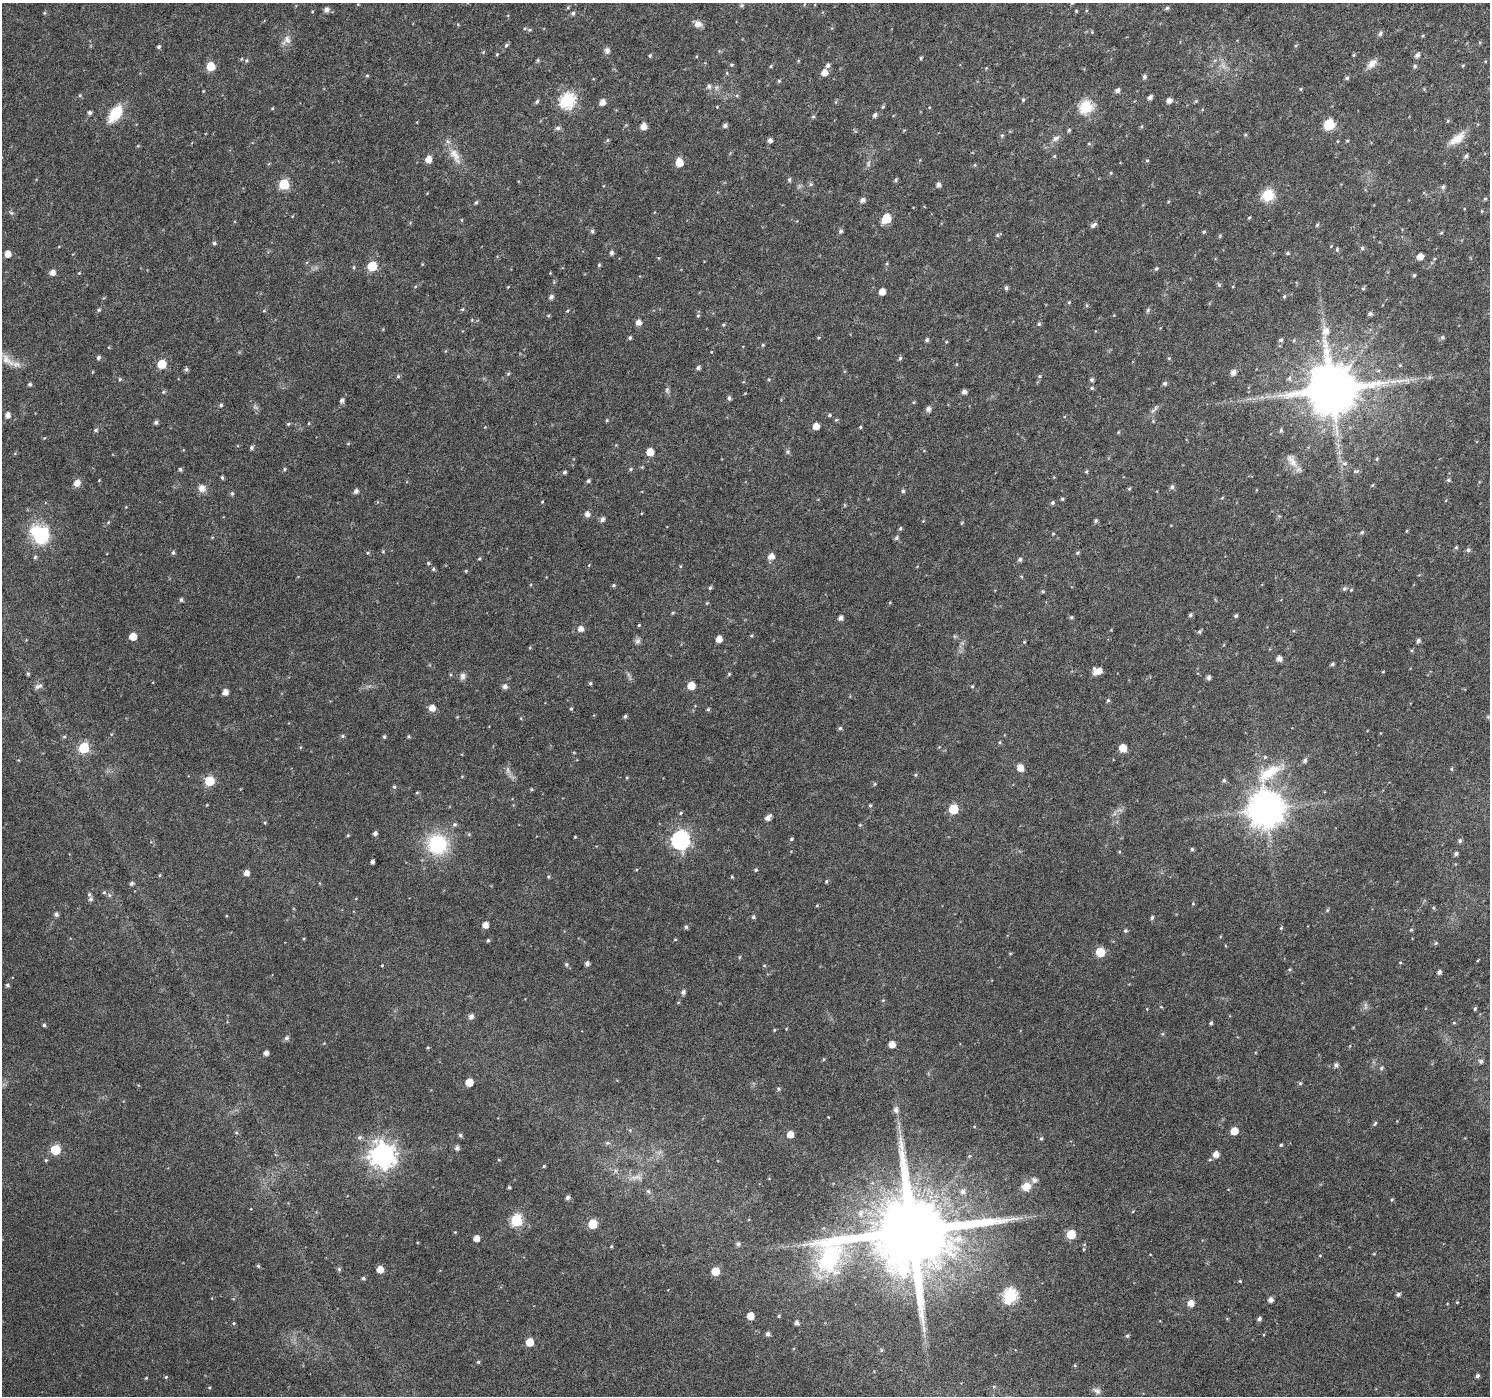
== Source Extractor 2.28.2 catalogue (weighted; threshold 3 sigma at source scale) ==
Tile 10 of 4 x 4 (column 2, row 3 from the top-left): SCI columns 1489-2976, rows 1576-2969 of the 5958 x 6004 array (HDU 1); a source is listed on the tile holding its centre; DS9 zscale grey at full resolution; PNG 1492 x 1398 px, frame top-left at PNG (2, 3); no overlay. Nothing masked; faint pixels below the display range render black.
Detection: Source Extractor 2.28.2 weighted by HDU 2 'WHT'; one run over the whole footprint, this tile lists its part. Background 0.0171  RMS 0.0024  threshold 0.00998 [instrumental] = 3 sigma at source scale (4.09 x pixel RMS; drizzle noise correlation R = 1.36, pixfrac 0.8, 0.0396/0.0396 arcsec/px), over >= 5 px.
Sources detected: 391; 2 too faint to see at this stretch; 1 long thin detection or spike segment (spike, bleed or trail) — not listed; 4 inside a brighter listed object's ellipse — not listed separately; the other 384 listed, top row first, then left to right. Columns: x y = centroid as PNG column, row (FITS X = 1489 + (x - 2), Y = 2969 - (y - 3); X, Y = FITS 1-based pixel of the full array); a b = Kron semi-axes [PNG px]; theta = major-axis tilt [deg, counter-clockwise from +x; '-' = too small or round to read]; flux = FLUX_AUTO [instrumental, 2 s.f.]
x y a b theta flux
742 5 5 5 - 0.38
568 7 6 4 20 0.22
1167 8 5 5 - 0.41
326 10 6 5 - 0.95
44 13 5 3 - 0.22
573 13 5 5 - 0.47
698 24 9 8 - 1.2
530 30 6 3 0 0.28
1380 34 6 5 - 0.54
287 40 15 10 53 1.5
506 45 6 4 45 0.37
159 46 5 4 - 0.39
607 50 8 7 - 0.72
497 54 4 3 - 0.22
1353 55 4 4 - 0.24
1417 55 6 5 - 0.74
650 56 5 4 - 0.3
921 58 5 4 - 0.28
246 60 6 5 - 0.35
538 60 5 4 - 0.28
1372 64 14 8 42 1.6
731 65 5 4 - 0.23
828 65 6 5 - 0.64
210 66 5 5 - 6.8
771 66 5 3 - 0.21
1415 66 6 5 - 0.4
824 72 5 5 - 2
727 73 5 3 - 0.22
367 75 5 3 - 0.23
1144 76 5 5 - 0.51
1347 78 5 4 - 0.39
779 81 5 4 - 0.27
709 86 6 6 - 0.61
1300 89 5 3 - 0.25
1118 90 5 4 - 0.74
80 95 5 4 - 0.29
1150 97 5 4 - 0.76
1023 100 5 4 - 0.29
537 101 6 5 - 0.42
567 101 7 7 - 41
1169 101 5 5 - 1.2
1196 101 5 5 - 0.25
602 102 5 5 - 1.5
883 107 5 4 - 0.26
1086 107 6 6 - 28
272 108 5 3 - 0.19
90 113 4 4 - 0.55
115 113 17 9 55 7.7
875 115 6 5 - 0.65
813 116 6 4 2 0.28
725 125 5 4 - 0.67
1329 125 6 6 - 15
643 126 5 5 - 2
557 128 6 5 - 0.51
1069 130 5 4 - 0.32
1002 135 5 5 - 0.31
1245 135 5 3 - 0.25
1056 138 11 7 32 0.93
1457 138 24 10 36 3
770 140 4 4 - 0.83
1089 144 5 3 - 0.25
455 154 23 11 -58 3
1054 156 5 4 - 0.25
1466 156 6 4 52 0.51
428 159 6 5 - 2.2
1147 160 5 4 - 0.26
679 162 7 6 - 3.4
1111 173 5 4 - 0.24
789 180 6 4 89 0.36
896 180 5 4 - 0.32
284 184 6 6 - 12
811 184 5 5 - 0.35
938 185 5 5 - 0.75
1443 187 6 5 - 0.46
1268 195 6 6 - 22
1485 199 4 4 - 0.24
863 200 5 5 - 0.82
476 202 5 4 - 0.31
886 218 6 5 - 8.4
1249 218 4 4 - 0.24
1093 225 9 5 36 0.7
1317 225 4 4 - 0.29
592 231 5 5 - 0.42
840 231 5 5 - 0.53
1204 232 4 4 - 0.25
1441 233 5 3 - 0.23
997 235 5 5 - 0.34
214 243 5 5 - 0.36
1362 248 5 5 - 0.36
1337 250 5 4 - 0.32
611 253 5 5 - 0.58
1287 253 5 4 - 0.29
8 254 5 5 - 2.2
1420 256 5 5 - 1.9
599 265 5 4 - 0.25
372 266 6 6 - 8.9
354 267 4 4 - 0.27
1156 269 5 4 - 0.34
52 272 5 5 - 1.3
79 273 4 4 - 0.17
1414 275 4 4 - 0.31
1219 285 6 5 - 0.33
1006 288 5 4 - 0.44
1363 289 6 4 0 0.27
882 292 5 5 - 2.1
1284 296 5 4 - 0.31
551 297 5 4 - 0.73
1069 302 5 4 - 0.21
462 309 5 4 - 0.25
99 310 5 4 - 0.3
1148 310 6 4 49 0.33
264 311 5 3 - 0.2
567 311 4 3 - 0.22
1370 314 5 5 - 0.5
548 315 5 3 - 0.23
698 316 6 5 - 0.33
638 322 6 5 - 1.2
1039 324 5 5 - 0.34
723 325 5 3 - 0.26
1442 337 6 5 - 0.38
630 338 5 4 - 0.35
927 340 5 5 - 0.41
1281 340 5 5 - 0.42
1294 340 5 3 - 0.21
763 345 4 4 - 0.23
98 357 5 4 - 0.46
900 358 5 4 - 0.36
7 360 24 10 -42 2.6
162 364 6 5 - 7
698 368 4 4 - 0.58
186 369 6 5 - 0.42
1233 372 6 5 - 1.2
508 374 5 5 - 0.29
398 376 5 4 - 0.35
1039 376 5 5 - 0.28
120 379 5 4 - 0.32
1092 380 5 4 - 0.43
1165 383 5 5 - 0.57
30 384 4 4 - 0.46
1092 388 5 4 - 0.38
1331 389 14 14 - 1500
667 390 9 5 -90 0.53
964 391 5 4 - 0.86
163 392 5 4 - 0.28
745 393 5 3 - 0.16
729 398 5 4 - 0.49
342 400 5 4 - 0.66
221 405 4 4 - 0.32
928 409 5 5 - 0.9
1154 409 16 4 48 0.68
8 415 5 5 - 1.3
830 415 5 4 - 0.32
607 420 5 3 - 0.23
836 420 5 4 - 0.29
156 422 5 5 - 0.5
288 424 5 4 - 0.29
816 426 5 5 - 2.4
860 427 4 4 - 0.24
95 430 6 4 3 0.4
1281 430 6 4 77 0.36
1118 432 4 4 - 0.22
348 444 5 3 - 0.19
251 448 5 4 - 0.45
650 452 5 5 - 4
787 452 7 5 73 0.42
1377 459 5 4 - 0.28
1292 461 22 8 -50 2
1345 463 7 6 - 0.63
180 469 4 3 - 0.36
285 469 4 4 - 0.28
631 469 5 4 - 0.31
1356 471 8 4 0 0.38
564 472 4 4 - 0.42
1086 472 5 4 - 0.29
222 477 4 3 - 0.33
1448 480 5 4 - 0.34
588 481 5 4 - 0.42
77 483 10 7 48 1.3
1172 487 6 5 - 0.56
202 488 9 9 - 1.4
1129 489 4 4 - 0.27
356 491 5 4 - 0.79
903 491 5 5 - 0.39
232 493 6 4 75 0.38
1222 498 5 3 - 0.19
1062 499 4 4 - 0.28
542 502 3 3 - 0.18
1052 503 5 4 - 0.44
587 514 6 5 - 1.1
602 519 5 5 - 0.79
1096 521 5 4 - 0.36
900 528 5 4 - 0.31
1406 531 5 3 - 0.19
1362 532 6 4 29 0.36
40 534 27 22 -47 10
1053 534 4 4 - 0.19
896 538 6 5 - 0.42
1456 547 5 4 - 0.29
1468 550 6 5 - 0.54
173 552 5 4 - 0.39
1077 553 5 4 - 0.32
771 556 6 5 - 1.6
479 559 5 3 - 0.25
1020 559 5 5 - 0.5
428 563 4 4 - 0.27
433 569 5 4 - 0.36
466 571 4 3 - 0.21
614 585 4 4 - 0.3
710 588 5 4 - 0.37
1344 589 6 5 - 0.44
1351 590 4 4 - 0.23
1043 591 5 4 - 0.27
181 600 5 4 - 0.43
707 603 5 4 - 0.22
673 613 5 3 - 0.23
1190 615 5 4 - 0.41
1236 616 5 4 - 0.39
1071 617 5 4 - 0.27
841 618 5 4 - 0.87
639 625 4 4 - 0.21
580 629 5 5 - 1.3
1199 631 6 4 45 0.34
133 636 5 5 - 3.5
751 636 5 3 - 0.24
719 639 5 5 - 1.9
638 641 8 6 2 0.67
1418 641 5 4 - 0.57
1024 642 5 3 - 0.21
1279 658 5 5 - 1.2
1332 664 4 4 - 0.45
1099 671 9 5 -24 1.7
28 673 5 4 - 0.3
729 674 5 4 - 0.25
463 676 10 7 79 0.79
1208 677 5 5 - 0.67
590 683 4 4 - 0.31
691 685 5 5 - 3.5
38 686 11 5 23 0.7
505 686 5 5 - 0.83
972 686 4 3 - 0.22
225 692 5 5 - 1.5
1108 700 5 4 - 0.3
432 708 6 5 - 2
571 709 4 4 - 0.25
708 709 5 4 - 0.35
625 716 4 4 - 0.41
840 728 5 5 - 0.38
343 736 5 4 - 0.34
408 736 5 4 - 0.28
384 737 5 4 - 0.34
1000 742 5 3 - 0.22
84 748 6 6 - 15
1123 748 5 5 - 3.5
1265 757 5 5 - 0.31
1305 760 6 5 - 0.58
1020 768 7 5 -54 2.1
1451 769 5 3 - 0.24
508 770 7 4 -89 0.59
915 775 5 3 - 0.22
1224 780 6 5 - 0.42
209 781 6 6 - 9.8
875 784 5 3 - 0.25
394 787 5 4 - 0.29
417 793 5 3 - 0.24
870 805 4 4 - 0.27
953 809 6 6 - 9.2
1266 809 14 10 84 510
681 813 5 4 - 0.28
768 817 7 4 43 1.2
454 824 6 6 - 0.45
860 825 5 3 - 0.19
375 833 5 4 - 0.65
348 835 4 3 - 0.22
575 837 3 3 - 0.18
791 839 5 4 - 0.31
680 840 7 7 - 77
1460 841 5 5 - 0.48
437 844 21 20 - 15
1192 849 4 4 - 0.36
1456 854 5 4 - 0.56
372 862 4 3 - 0.66
756 870 4 4 - 0.31
246 873 5 5 - 1.3
160 875 5 3 - 0.18
732 877 4 4 - 0.23
826 881 5 4 - 0.27
131 883 5 4 - 0.49
104 892 5 5 - 0.3
109 895 6 5 - 0.4
90 899 6 5 - 0.54
1327 910 5 4 - 0.26
56 914 5 5 - 0.57
753 917 5 4 - 0.36
1152 918 5 4 - 0.42
485 925 5 5 - 1.7
686 927 5 4 - 0.44
1281 928 4 4 - 0.21
1125 930 5 4 - 0.4
1411 930 5 4 - 0.27
488 940 4 4 - 0.32
1436 943 5 5 - 0.31
1100 952 6 5 - 7
739 957 5 3 - 0.21
587 963 4 4 - 0.74
566 964 6 4 -90 0.36
382 965 3 3 - 0.19
1439 972 5 4 - 0.59
7 985 4 4 - 0.38
683 992 5 5 - 0.67
883 1000 5 3 - 0.19
1475 1008 4 3 - 0.31
471 1016 5 5 - 1
1211 1023 4 4 - 0.34
1454 1023 5 3 - 0.2
44 1025 4 4 - 0.36
774 1030 5 3 - 0.2
287 1038 6 5 - 0.59
892 1044 5 5 - 2.1
428 1048 5 3 - 0.21
266 1053 4 4 - 0.99
1481 1061 6 5 - 0.56
1336 1065 6 5 - 0.67
1381 1068 5 4 - 0.33
469 1082 5 5 - 4.4
1300 1083 5 4 - 0.33
778 1089 5 4 - 0.34
896 1110 7 6 - 0.98
1375 1123 7 4 62 0.32
1234 1131 5 5 - 3.1
790 1134 5 5 - 2.2
460 1135 5 4 - 0.43
359 1137 6 6 - 0.56
1041 1138 5 4 - 0.33
607 1143 7 5 10 0.44
1281 1145 4 3 - 0.26
457 1148 5 5 - 0.68
55 1150 6 6 - 11
1216 1154 5 5 - 1.7
382 1155 9 9 - 220
969 1156 5 5 - 0.3
46 1160 5 4 - 0.25
544 1166 4 3 - 0.24
636 1177 20 6 3 1.8
509 1187 4 3 - 0.3
1026 1187 13 11 28 2.1
648 1191 6 5 - 0.43
963 1191 6 6 - 0.9
567 1198 5 5 - 0.64
1392 1200 5 3 - 0.24
860 1213 9 7 67 1.2
516 1220 6 6 - 22
593 1224 6 5 - 7.7
912 1231 26 19 19 4000
455 1232 4 4 - 0.18
1071 1234 6 5 - 7.2
476 1238 5 4 - 1.7
738 1244 5 5 - 0.59
611 1246 5 4 - 0.25
258 1266 5 4 - 0.3
339 1269 5 5 - 0.34
380 1269 5 5 - 2.4
715 1271 5 5 - 5.4
819 1276 9 4 -71 0.81
363 1278 4 4 - 0.42
1240 1281 4 3 - 0.21
1398 1294 5 4 - 0.56
1010 1296 7 6 - 32
1270 1300 5 5 - 0.98
1457 1302 4 3 - 0.18
1191 1303 6 5 - 1.8
750 1316 5 5 - 2.8
779 1316 4 4 - 0.23
1259 1319 4 4 - 0.6
234 1323 4 4 - 0.23
797 1323 4 4 - 0.74
768 1334 5 4 - 0.69
1127 1336 5 4 - 0.37
530 1342 5 5 - 4.2
881 1350 5 4 - 0.3
478 1362 4 4 - 0.31
1477 1376 4 4 - 0.54
166 1377 5 4 - 0.25
146 1378 4 4 - 0.21
1097 1391 12 6 -36 0.82